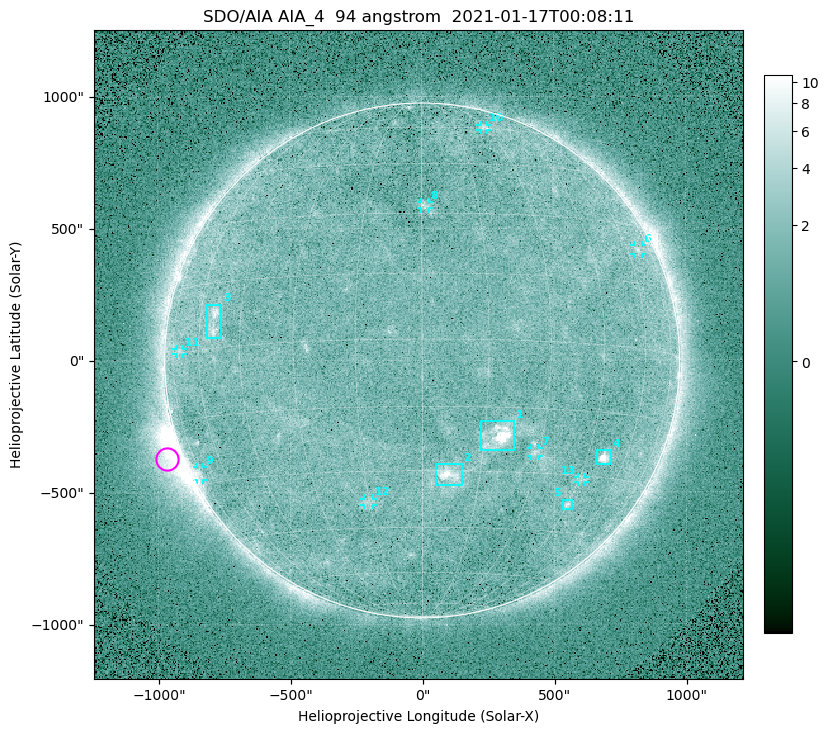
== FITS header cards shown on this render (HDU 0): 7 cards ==
TELESCOP= 'SDO/AIA '
INSTRUME= 'AIA_4   '
WAVELNTH=                   94
WAVEUNIT= 'angstrom'
DATE-OBS= '2021-01-17T00:08:11.12'
CTYPE1  = 'HPLN-TAN'
CTYPE2  = 'HPLT-TAN'

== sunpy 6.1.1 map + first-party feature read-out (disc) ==
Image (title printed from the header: SDO/AIA AIA_4  94 angstrom  2021-01-17T00:08:11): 512 x 512 px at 4.8 arcsec/px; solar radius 976 arcsec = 203 px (full disc in frame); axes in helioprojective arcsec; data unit not stated in the header (colour bar unlabelled)
Orientation: roll -0.138 deg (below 1 deg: not rotated)
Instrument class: DISC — disc imager (sunpy class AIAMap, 94 A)
Bright regions (active regions / flare kernels): reference = the median radial profile (limb darkening/brightening removed); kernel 5 px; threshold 5 sigma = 1.89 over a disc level ~1.63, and >= 1.15x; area >= 9 px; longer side >= 5 px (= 24 arcsec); searched inside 0.97 R_sun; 13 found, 13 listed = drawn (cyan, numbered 1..; 8 of them under ~33 arcsec drawn as corner ticks so the feature stays visible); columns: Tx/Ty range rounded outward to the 10 arcsec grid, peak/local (2 s.f.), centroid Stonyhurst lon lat
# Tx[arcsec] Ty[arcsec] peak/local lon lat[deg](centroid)
1 220..350 -340..-230 11 +18 -22
2 50..150 -470..-390 5.9 +7 -31
3 -820..-760 90..220 4.5 -54 +6
4 660..720 -400..-340 8.4 +51 -25
5 530..570 -570..-530 3.5 +45 -37
6 800..840 400..440 2.7 +66 +23
7 410..440 -360..-330 2.7 +29 -25
8 -10..30 570..600 2.7 +1 +32
9 -860..-830 -450..-400 2.8 -75 -27
10 220..250 870..890 2.5 +30 +61
11 -930..-900 20..50 2.2 -70 +0
12 -220..-180 -550..-520 2.2 -15 -38
13 590..620 -470..-440 2.5 +46 -31
Off-limb structures (1.02-1.3 R_sun): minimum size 50 px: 4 found; the strongest spans PA ~95..130 deg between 1.02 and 1.21 R_sun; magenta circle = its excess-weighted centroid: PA ~110 deg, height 1.06 R_sun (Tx ~-970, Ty ~-370 arcsec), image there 5.3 x the reference